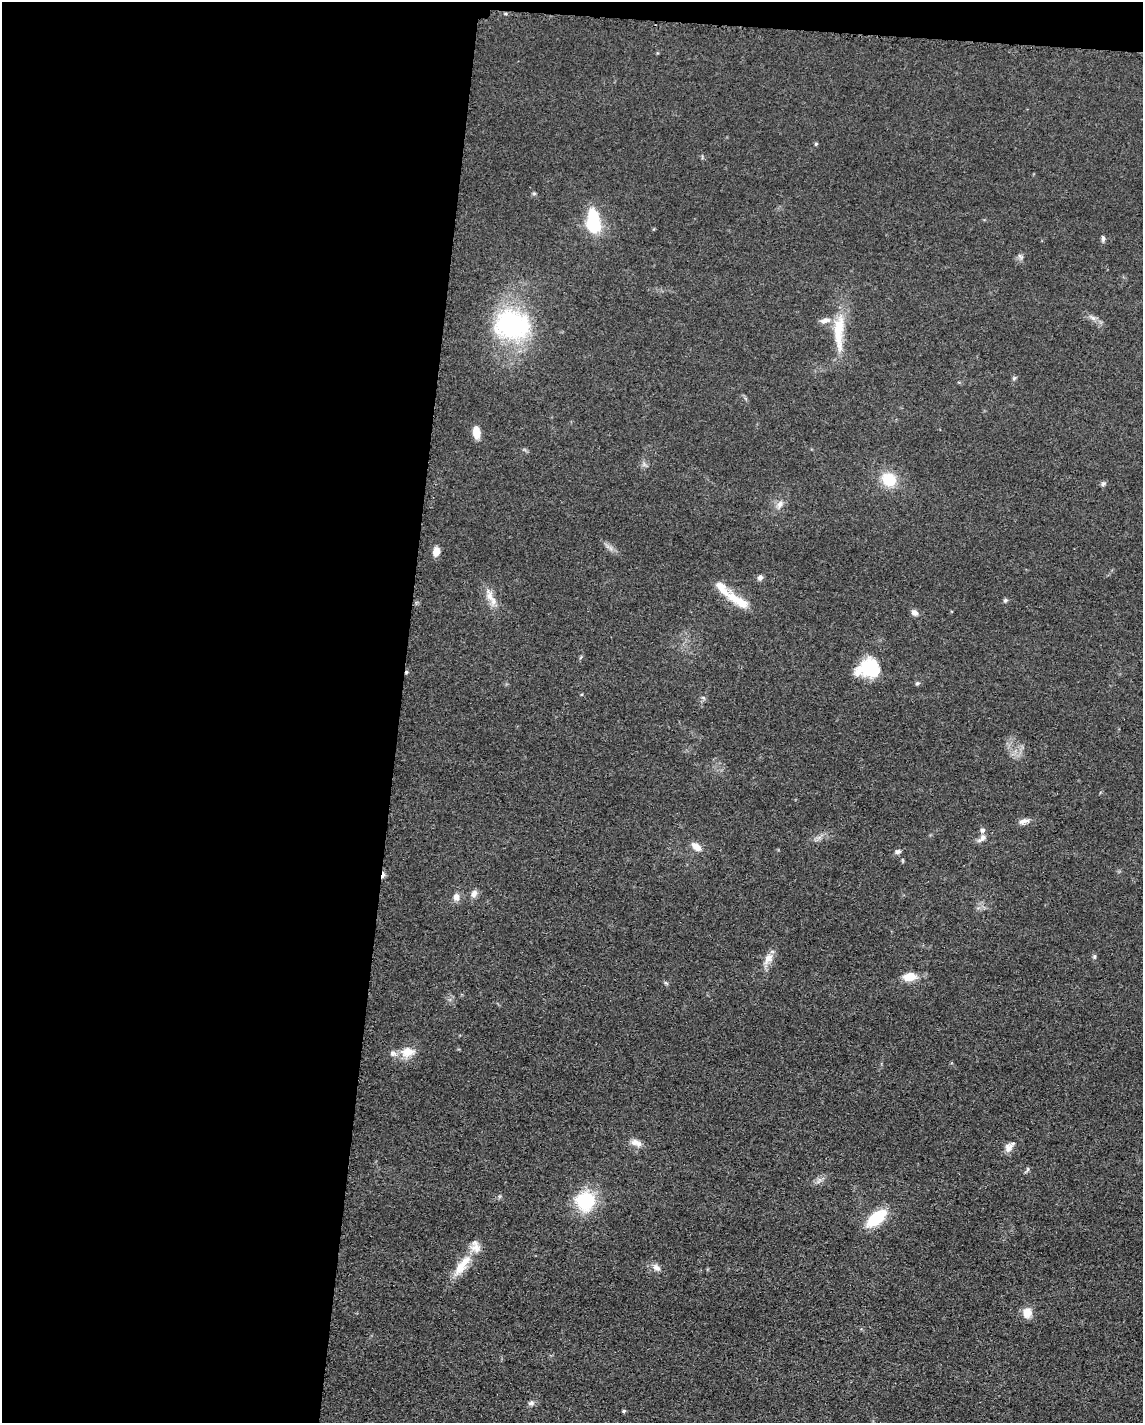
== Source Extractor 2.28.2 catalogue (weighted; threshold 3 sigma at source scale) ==
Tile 1 of 4 x 3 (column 1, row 1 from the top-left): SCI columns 16-1156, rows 3071-4491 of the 4592 x 4659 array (HDU 1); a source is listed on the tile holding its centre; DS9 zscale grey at full resolution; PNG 1145 x 1425 px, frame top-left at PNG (2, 2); no overlay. Shown black and unused: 36% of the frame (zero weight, under 3 of 5 exposures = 4% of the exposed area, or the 3 px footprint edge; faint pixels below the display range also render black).
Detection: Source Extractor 2.28.2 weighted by HDU 2 'WHT'; one run over the whole footprint, this tile lists its part. Background 0.0477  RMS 0.0055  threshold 0.0247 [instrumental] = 3 sigma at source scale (4.5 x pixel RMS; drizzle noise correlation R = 1.50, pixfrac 1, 0.05/0.05 arcsec/px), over >= 5 px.
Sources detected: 53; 1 inside a brighter object's white glare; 2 cosmic-ray / hot-pixel residue — not listed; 6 inside a brighter listed object's ellipse — not listed separately; the other 44 listed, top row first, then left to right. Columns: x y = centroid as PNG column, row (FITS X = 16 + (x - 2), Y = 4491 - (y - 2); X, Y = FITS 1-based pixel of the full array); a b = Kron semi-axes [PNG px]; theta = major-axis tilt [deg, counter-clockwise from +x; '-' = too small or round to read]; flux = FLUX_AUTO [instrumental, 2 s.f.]
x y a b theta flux
816 144 5 4 - 0.62
534 193 6 4 0 0.71
593 225 18 15 -57 23
1103 238 8 4 -85 1.3
1020 256 9 6 -31 1.5
1093 318 9 5 -30 2
512 325 44 35 -9 74
839 328 36 15 81 19
1014 378 7 4 45 0.88
476 433 15 8 -85 5.6
889 479 17 14 -30 15
1103 484 7 6 - 1.2
780 504 12 7 58 2.9
436 552 11 8 78 4
760 577 6 6 - 2.2
489 596 20 10 -72 6.5
1005 600 6 5 - 1
738 601 42 10 -33 14
914 613 8 7 - 2.5
868 668 27 20 10 25
917 683 6 5 - 0.97
703 697 6 4 -20 0.83
1024 821 15 7 19 3.1
982 838 14 7 41 3.1
696 846 13 8 -41 4.7
898 852 8 5 2 1.6
474 893 10 7 66 2.9
456 897 9 8 - 3.5
1094 956 7 5 89 1
768 959 17 10 57 5.4
910 976 15 9 6 9.2
666 983 7 4 -44 0.82
408 1052 20 13 10 8.7
636 1143 17 8 -24 4.1
1009 1147 16 9 48 4.1
1027 1169 9 4 68 0.98
819 1180 11 4 57 1.7
586 1201 14 14 - 42
876 1218 21 11 39 24
462 1265 38 12 54 14
656 1268 12 8 -38 3
1027 1313 12 11 - 6.3
531 1403 9 6 27 1.7
624 1411 5 4 - 0.93